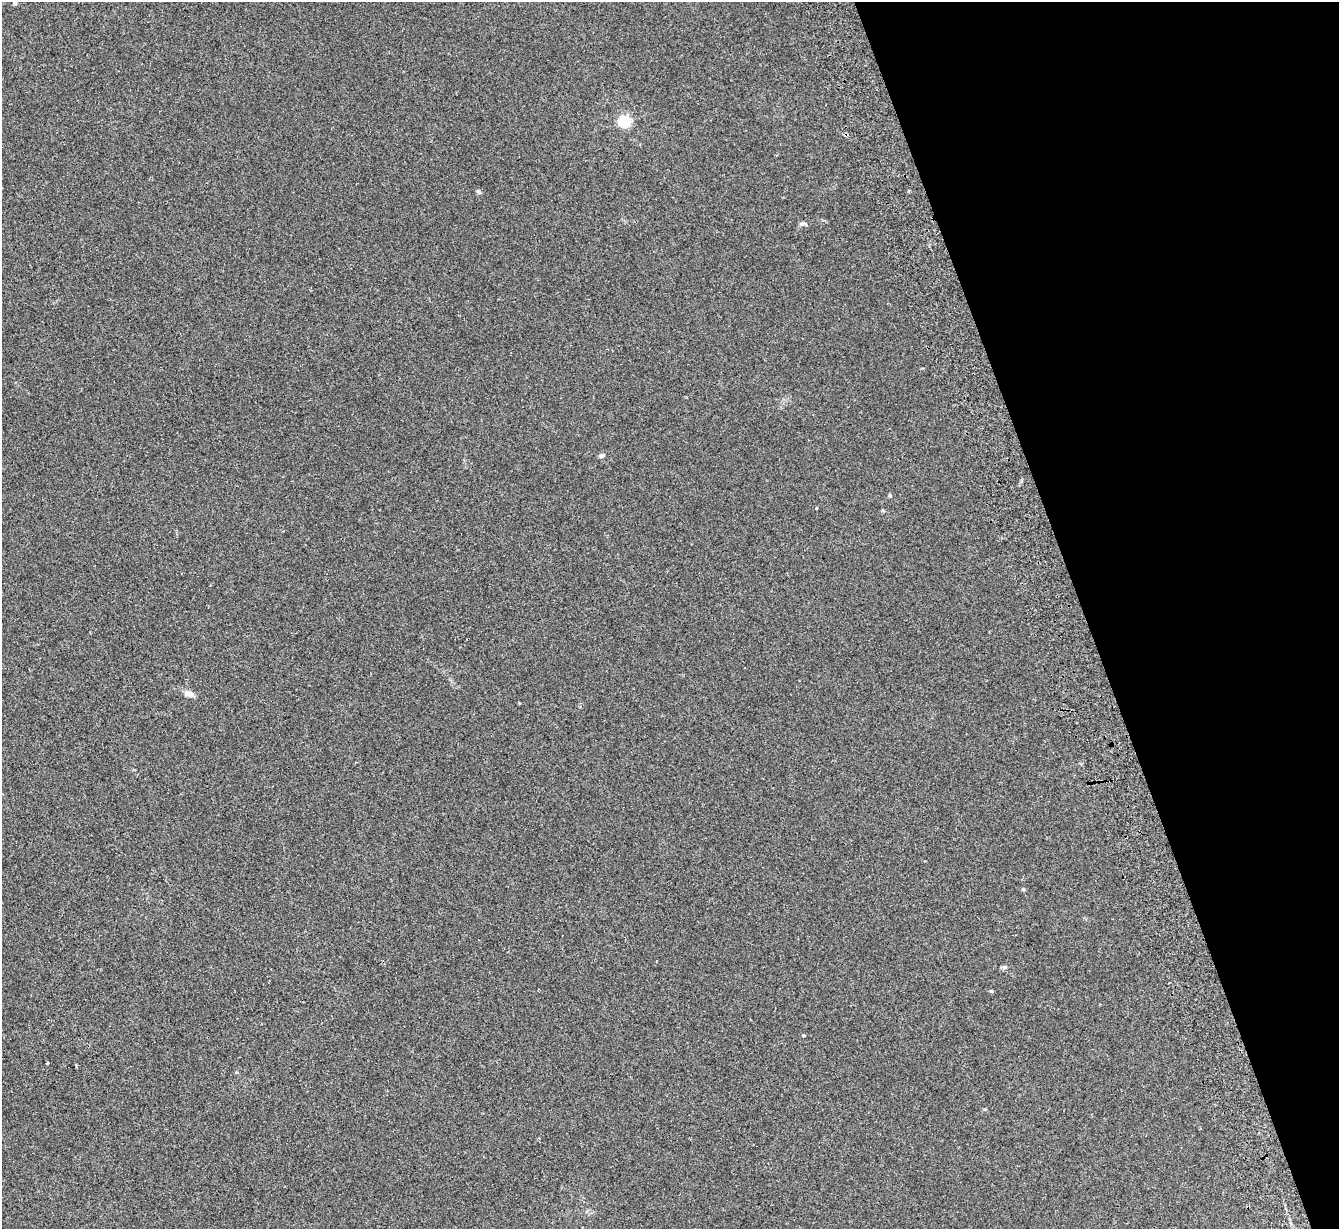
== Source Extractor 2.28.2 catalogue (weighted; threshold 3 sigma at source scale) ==
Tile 12 of 4 x 4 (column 4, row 3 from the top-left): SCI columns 4068-5404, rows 1399-2625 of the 5459 x 5375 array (HDU 1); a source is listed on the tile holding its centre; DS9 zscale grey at full resolution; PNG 1341 x 1231 px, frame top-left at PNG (2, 2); no overlay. Shown black and unused: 19% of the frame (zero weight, under 2 of 3 exposures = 3% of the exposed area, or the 3 px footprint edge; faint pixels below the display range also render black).
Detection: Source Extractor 2.28.2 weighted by HDU 2 'WHT'; one run over the whole footprint, this tile lists its part. Background 0.0807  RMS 0.0082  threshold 0.037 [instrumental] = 3 sigma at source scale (4.5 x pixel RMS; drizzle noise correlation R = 1.50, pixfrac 1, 0.05/0.05 arcsec/px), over >= 5 px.
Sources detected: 17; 1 cosmic-ray / hot-pixel residue — not listed; the other 16 listed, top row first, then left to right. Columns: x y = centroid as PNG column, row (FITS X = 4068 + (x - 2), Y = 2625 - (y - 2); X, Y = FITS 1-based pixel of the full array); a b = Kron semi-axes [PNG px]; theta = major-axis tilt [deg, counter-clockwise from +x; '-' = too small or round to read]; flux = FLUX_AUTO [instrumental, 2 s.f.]
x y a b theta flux
15 3 4 3 - 1.8
624 121 5 5 - 110
846 135 5 4 - 1.5
909 191 3 3 - 1
479 192 6 5 - 1.2
803 224 9 5 -4 2
602 456 9 5 25 1.7
890 496 6 4 -89 0.86
817 508 3 2 - 0.55
188 694 12 7 -19 4.5
1003 967 7 4 0 1.3
991 991 4 4 - 0.99
803 1035 4 4 - 0.99
47 1063 3 3 - 2.5
236 1072 5 3 - 0.8
985 1109 5 3 - 0.73
Overlapping masked pixels (flux is a lower limit): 1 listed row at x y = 846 135
Isophote crosses this tile's border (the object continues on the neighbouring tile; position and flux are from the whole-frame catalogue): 1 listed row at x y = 15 3
Unlisted compact peaks at least as high as the median listed source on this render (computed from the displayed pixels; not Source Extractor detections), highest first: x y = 1023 889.